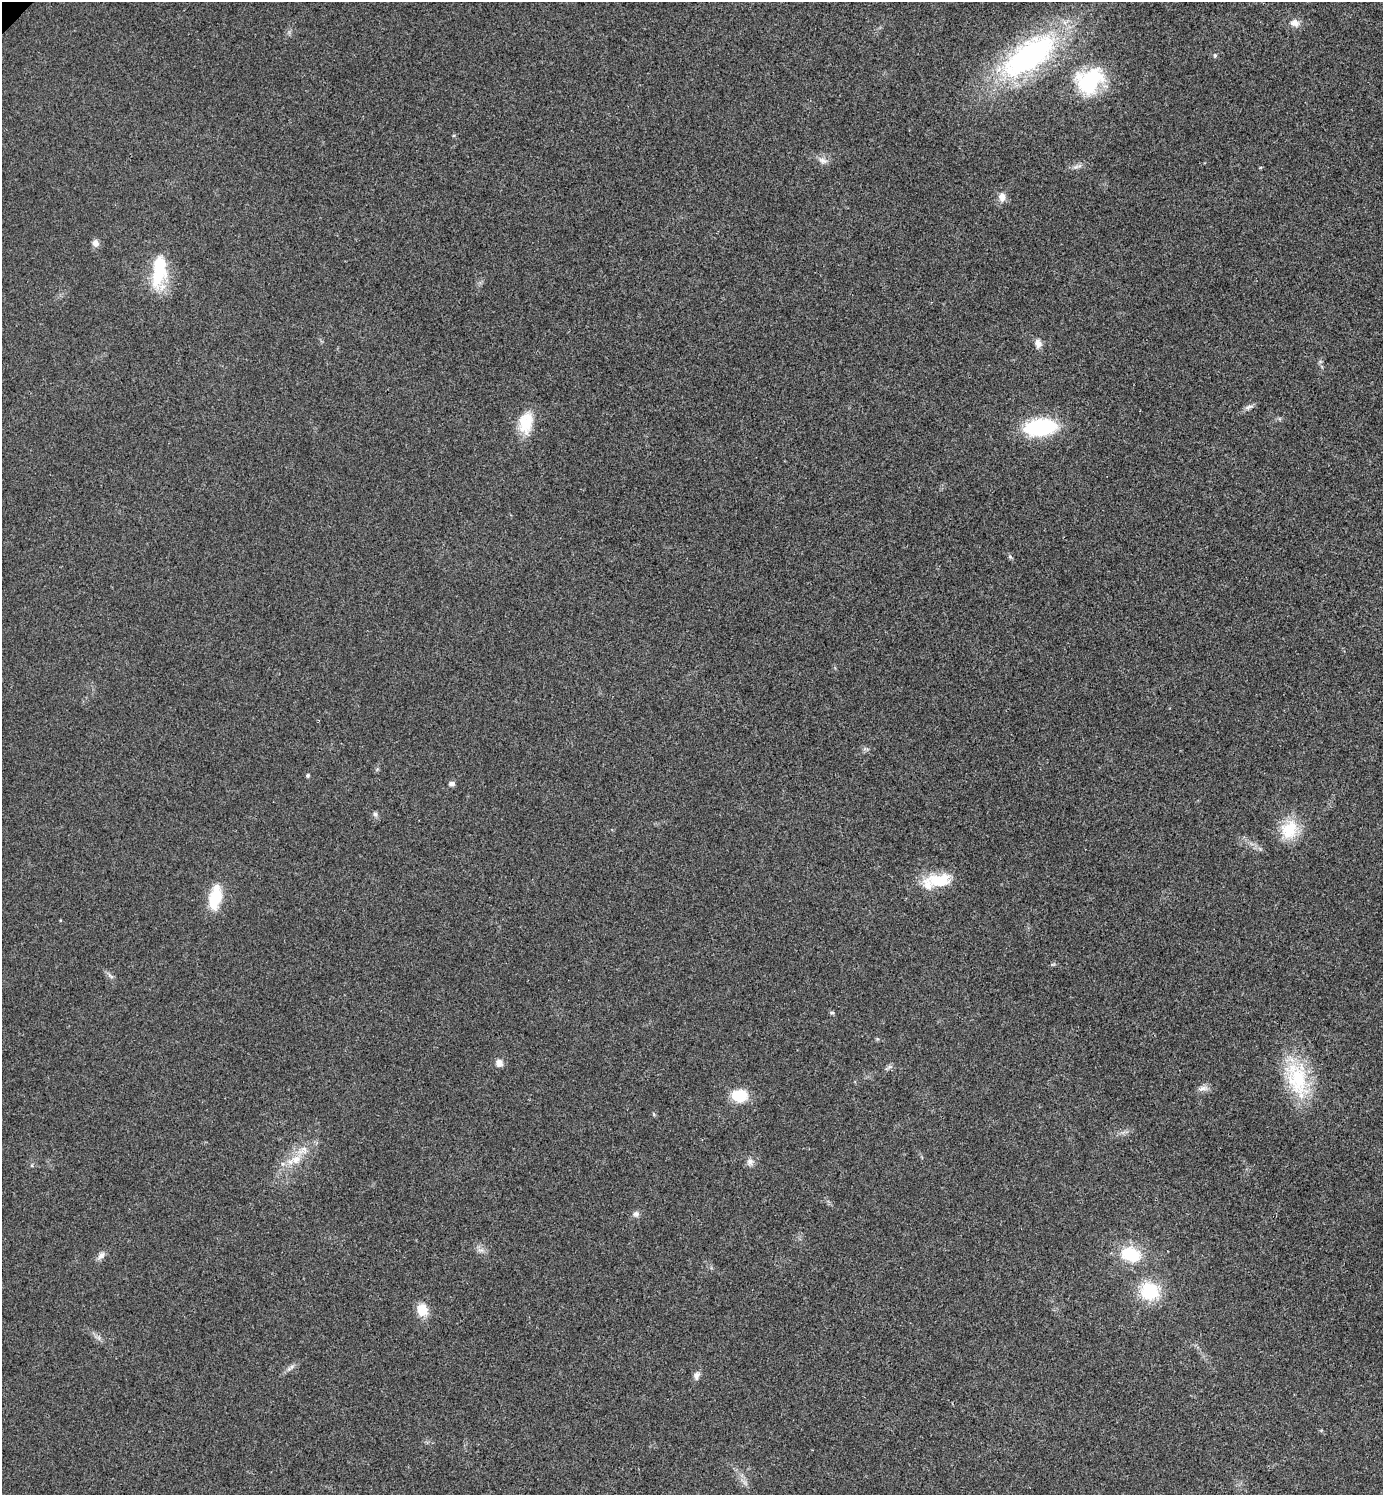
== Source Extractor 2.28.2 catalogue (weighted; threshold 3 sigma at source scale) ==
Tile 6 of 4 x 4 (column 2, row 2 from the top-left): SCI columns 1541-2921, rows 2995-4487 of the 5984 x 5984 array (HDU 1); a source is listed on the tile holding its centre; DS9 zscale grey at full resolution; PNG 1385 x 1497 px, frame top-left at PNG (2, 2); no overlay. Shown black and unused: <1% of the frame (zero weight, under 3 of 4 exposures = <1% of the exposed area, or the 3 px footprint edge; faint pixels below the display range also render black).
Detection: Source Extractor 2.28.2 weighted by HDU 2 'WHT'; one run over the whole footprint, this tile lists its part. Background 0.0199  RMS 0.0054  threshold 0.0245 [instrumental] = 3 sigma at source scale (4.5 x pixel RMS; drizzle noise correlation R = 1.50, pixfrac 1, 0.05/0.05 arcsec/px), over >= 5 px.
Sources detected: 37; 1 inside a brighter listed object's ellipse — not listed separately; the other 36 listed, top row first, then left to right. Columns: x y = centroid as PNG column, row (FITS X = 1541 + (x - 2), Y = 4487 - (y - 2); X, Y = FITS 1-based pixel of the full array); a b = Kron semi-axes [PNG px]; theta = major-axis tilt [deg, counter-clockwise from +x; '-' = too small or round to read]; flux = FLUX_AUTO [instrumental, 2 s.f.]
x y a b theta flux
1294 23 12 9 -9 3.8
1215 55 6 5 - 0.78
1029 56 67 29 36 120
1090 81 33 27 38 41
823 161 14 7 -23 2.8
1077 166 17 4 18 2.1
1002 197 12 8 -83 3.6
95 243 9 8 - 2.8
159 271 44 17 82 27
1038 343 11 8 -77 3.3
1249 407 14 5 22 2
526 423 30 18 81 15
1040 427 27 14 6 51
1010 557 6 5 - 0.87
308 775 5 4 - 0.89
451 784 6 5 - 2
375 814 7 6 - 1.4
1289 829 25 21 60 17
939 880 29 14 4 20
215 897 26 12 78 19
110 976 11 3 -40 1.2
832 1013 6 4 2 0.84
499 1063 8 7 - 3.3
1297 1079 51 26 -76 39
1202 1088 13 7 16 2.7
739 1096 13 10 -5 19
654 1114 6 3 -71 0.58
296 1159 15 11 25 7.7
750 1162 10 9 - 2.6
636 1214 9 7 13 1.9
1130 1254 20 13 -15 24
101 1255 11 7 47 2.5
1150 1291 17 16 - 28
422 1310 16 13 -69 8.3
292 1367 8 5 45 1.5
696 1376 10 7 77 2.4